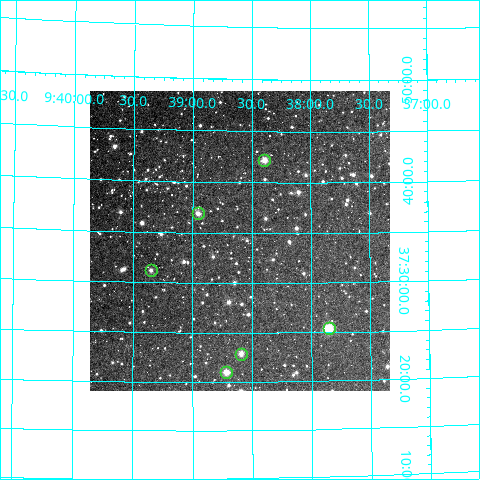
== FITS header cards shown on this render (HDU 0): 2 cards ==
NAXIS1  =                  300
NAXIS2  =                  300

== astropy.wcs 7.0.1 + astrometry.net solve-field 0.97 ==
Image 300 x 300 px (HDU 0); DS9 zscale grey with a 90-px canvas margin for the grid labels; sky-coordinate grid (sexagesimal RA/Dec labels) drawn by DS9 from the SOLVED WCS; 6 Tycho-2 reference stars matched to detected sources circled (green)
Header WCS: RA---TAN/DEC--TAN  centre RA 09:38:36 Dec +37:34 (144.65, +37.57 deg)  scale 6 arcsec/px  FOV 30.0' x 30.0'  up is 0 deg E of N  parity normal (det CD < 0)
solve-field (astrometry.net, Tycho-2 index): VERIFIED the header's WCS against the Tycho-2 star catalogue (verified at 2 index scales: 6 matches each, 0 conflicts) and refined it, rather than solving blind
Solved WCS: RA---TAN-SIP/DEC--TAN-SIP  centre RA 09:38:36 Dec +37:34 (144.65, +37.57 deg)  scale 6.03 x 5.96 arcsec/px (non-square pixels)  FOV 30.1' x 29.8'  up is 0 deg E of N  parity normal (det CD < 0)
The solver's refit moves the header's centre by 5.7 arcsec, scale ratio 1.005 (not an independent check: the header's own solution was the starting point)
Tycho-2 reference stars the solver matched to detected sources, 6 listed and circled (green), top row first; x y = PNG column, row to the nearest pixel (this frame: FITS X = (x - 90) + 1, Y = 300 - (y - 91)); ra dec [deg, ICRS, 3 dp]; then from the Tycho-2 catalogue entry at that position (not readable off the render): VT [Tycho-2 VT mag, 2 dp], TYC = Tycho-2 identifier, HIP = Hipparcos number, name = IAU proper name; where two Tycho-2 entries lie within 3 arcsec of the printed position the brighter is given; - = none
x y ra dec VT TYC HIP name
264 160 144.598 +37.704 11.53 2992-567-1 - -
198 213 144.739 +37.615 11.78 2992-407-1 - -
151 270 144.837 +37.520 12.51 2992-557-1 - -
329 328 144.463 +37.423 10.60 2507-1180-1 - -
241 354 144.648 +37.381 12.16 2507-1423-1 - -
226 372 144.679 +37.350 11.14 2507-1226-1 - -